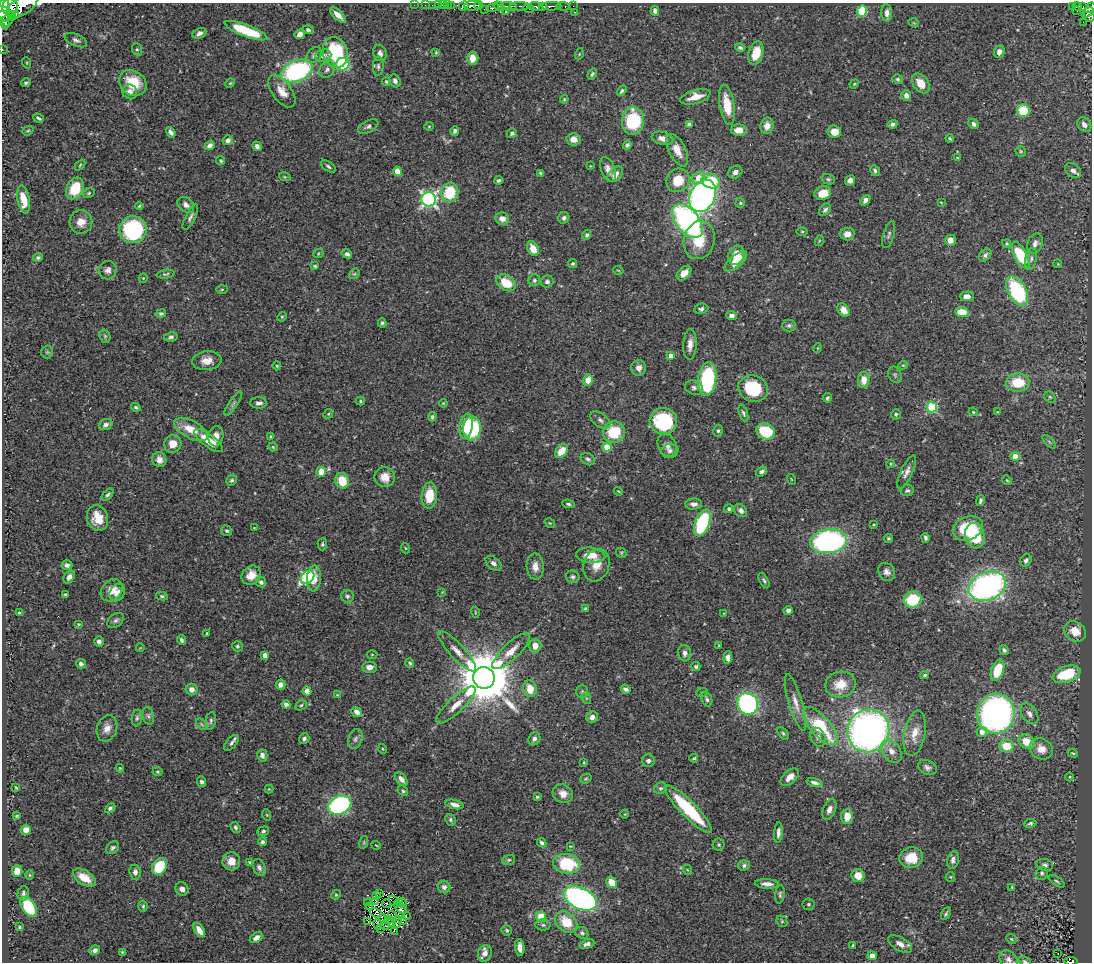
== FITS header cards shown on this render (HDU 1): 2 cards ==
NAXIS1  =                 1090
NAXIS2  =                  960

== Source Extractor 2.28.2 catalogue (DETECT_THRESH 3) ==
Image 1090 x 960 px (HDU 1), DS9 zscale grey, 1 PNG px = 1 image px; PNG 1094 x 964 px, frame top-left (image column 1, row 960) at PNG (2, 3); each listed source drawn as its Kron ellipse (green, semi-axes under 4 px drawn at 4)
Background 0.435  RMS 0.019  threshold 0.0573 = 3 sigma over >= 5 px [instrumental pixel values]
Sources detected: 488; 6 with non-positive FLUX_AUTO (blend fragments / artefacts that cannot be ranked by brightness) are neither listed nor drawn; the other 482 listed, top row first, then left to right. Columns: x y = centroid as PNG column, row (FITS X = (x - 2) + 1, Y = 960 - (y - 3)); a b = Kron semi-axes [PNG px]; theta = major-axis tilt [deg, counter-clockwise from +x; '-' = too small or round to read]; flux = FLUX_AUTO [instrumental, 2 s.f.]
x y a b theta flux
4 4 5 3 - 250
414 5 2 2 - 5
425 5 2 2 - 2.9
432 5 2 2 - 4
438 5 2 2 - 3
442 5 3 2 - 8.5
448 5 3 2 - 4.2
451 5 3 3 - 8.2
478 5 4 2 - 67
22 6 17 8 31 560
464 6 5 4 - 190
472 6 8 5 1 280
499 6 6 3 -32 72
509 6 8 3 -8 110
519 6 10 3 3 55
535 6 5 3 - 81
543 6 3 3 - 57
551 6 10 3 1 120
563 6 7 3 -8 32
573 6 2 2 - 2.4
1077 6 4 3 - 49
10 7 9 8 - 650
492 7 6 4 12 72
1072 7 3 2 - 5.2
1083 7 3 3 - 22
1090 8 6 4 50 130
485 9 4 2 - 23
528 9 5 3 - 52
4 10 12 6 88 650
506 11 3 2 - 1
655 11 5 4 - 5.1
862 11 5 5 - 85
1077 11 3 2 - 1.8
574 12 2 2 - 0.75
1088 12 6 3 31 77
887 13 8 5 -88 7.2
14 15 6 3 -4 95
338 15 10 4 -43 12
6 16 9 5 -9 440
1089 16 6 5 - 80
6 21 7 5 17 97
1083 22 2 2 - 6.7
914 23 5 3 - 1.2
5 25 4 2 - 66
308 30 5 4 - 2.8
246 31 23 6 -20 59
199 33 7 5 24 4.5
300 34 5 4 - 7.9
76 40 12 6 -24 4.7
740 48 5 4 - 2.9
2 49 2 2 - 3
137 49 6 5 - 2.2
335 52 15 12 -71 92
999 52 6 5 - 6.3
380 53 8 6 -68 5
436 53 3 3 - 1.4
756 53 12 7 74 25
579 54 5 3 - 1.2
314 55 9 6 47 4.2
323 56 8 6 10 5.5
472 58 6 5 - 14
27 63 6 3 -72 1.2
343 64 6 6 - 110
378 66 10 5 85 3
327 69 9 7 57 5
297 71 16 10 22 210
592 74 6 4 55 2.8
898 79 5 4 - 2.4
386 81 4 4 - 2.1
395 81 6 5 - 4.6
26 83 5 4 - 2.3
133 83 14 12 -37 36
230 83 5 4 - 1.3
921 83 11 7 -53 18
854 84 5 4 - 1.3
282 91 19 9 -52 14
622 91 6 4 57 2.8
130 92 7 7 - 7.3
906 95 5 4 - 5.3
695 97 15 7 15 15
564 99 4 4 - 1.3
727 105 20 7 -81 31
1023 111 6 6 - 43
38 118 5 3 - 2.4
633 121 14 11 86 81
689 124 4 4 - 4.7
892 124 5 4 - 3
974 124 6 4 -43 3.5
1084 125 8 6 -52 7.9
368 126 11 6 26 4
429 126 5 3 - 1.1
767 126 8 6 80 10
739 130 8 5 -1 14
28 131 6 4 21 1.7
455 131 5 4 - 3.4
171 132 6 4 -55 4.6
834 132 7 6 - 14
512 133 5 5 - 3
662 138 11 6 -12 7.8
950 138 4 3 - 1.7
574 139 7 6 - 9.5
228 140 5 4 - 4.4
210 145 5 4 - 5.5
627 145 4 4 - 2.9
257 146 5 4 - 4.7
677 150 17 8 -63 16
1021 151 6 5 - 1.7
957 158 4 2 - 1
221 161 4 4 - 2
80 165 6 3 47 1.6
328 166 8 4 -34 2.8
590 166 4 3 - 1
608 169 13 7 -70 9.5
397 171 4 4 - 17
875 171 6 4 -61 2.9
1073 171 9 6 -38 6.4
735 172 7 6 - 5.8
541 173 4 3 - 2.6
615 174 9 6 46 8.8
285 177 6 3 -18 1.6
699 178 7 6 - 28
828 179 7 5 -15 2.3
499 180 4 3 - 2.6
678 180 12 11 - 31
850 180 5 5 - 5.4
711 181 9 7 -18 46
75 188 11 8 62 45
450 192 10 8 72 55
89 193 6 4 28 1.8
823 193 8 6 15 19
703 196 17 12 64 430
23 199 14 6 -80 27
429 199 7 7 - 350
865 200 6 4 49 4.8
941 202 4 2 - 0.84
740 203 5 4 - 1.7
186 205 9 6 -39 6.2
139 206 4 4 - 1.6
825 210 7 5 47 3.4
190 217 14 5 63 4.3
564 218 6 5 - 3.7
502 219 7 6 - 9
687 221 20 11 -51 330
81 222 12 11 - 14
133 230 13 13 - 170
802 231 6 4 0 1.4
847 234 7 6 - 9.9
587 235 5 4 - 3.1
889 235 14 5 74 3.5
699 240 19 15 75 38
950 240 5 5 - 8.3
819 241 5 3 - 1.2
1007 243 4 4 - 1.8
1035 244 10 7 66 5.9
533 249 8 5 -66 18
318 254 5 3 - 1.3
347 254 5 4 - 3.7
736 255 10 7 67 25
985 255 7 5 46 3.3
1021 255 14 6 -61 65
38 258 4 4 - 2.7
1031 259 11 5 79 4.2
736 261 14 6 40 21
573 264 5 4 - 2.2
1058 264 4 3 - 1.1
315 266 4 3 - 1.8
108 270 9 9 - 5.9
618 270 5 3 - 1
684 273 8 5 45 12
166 274 9 4 7 2.4
354 274 6 4 40 1.8
143 278 5 4 - 1.4
534 280 6 5 - 2.9
547 282 6 6 - 4.4
506 283 10 7 -34 31
222 289 6 4 2 1.5
1017 291 16 9 -61 130
967 296 7 5 1 8.1
701 309 7 5 9 3.4
844 310 7 5 -55 10
962 312 6 5 - 23
161 314 5 4 - 2.9
731 316 5 4 - 5.6
282 317 5 4 - 1.5
382 323 4 4 - 1.9
789 325 7 6 - 3
105 336 7 5 -70 2.2
171 337 7 4 10 3.3
690 345 15 6 87 9.8
817 348 5 3 - 0.96
47 352 6 6 - 2.5
671 356 4 4 - 8.5
207 361 15 9 6 14
903 365 4 4 - 1.3
277 366 4 4 - 1.3
639 368 8 7 - 7.4
895 375 8 6 -65 2.8
707 379 17 9 83 140
588 380 5 5 - 17
864 380 8 6 88 15
1018 382 12 9 3 38
694 388 9 7 -19 4.3
753 388 15 13 -19 62
1050 397 6 5 - 2.1
827 398 5 4 - 2.2
361 401 4 4 - 1.6
259 403 8 5 1 5.6
443 403 4 3 - 1.1
233 404 14 3 56 3.6
136 407 5 4 - 2.1
932 407 5 5 - 110
973 412 5 4 - 1.4
997 412 4 4 - 1.1
743 413 9 4 -71 2.8
328 414 5 4 - 1.2
896 414 5 5 - 1.9
432 417 5 4 - 2.8
600 420 11 6 -36 5
663 421 14 13 - 96
106 425 7 5 19 4.2
466 426 13 6 80 43
472 428 12 9 84 95
191 429 18 8 -28 25
718 431 6 5 - 2.4
765 431 9 7 -26 61
614 432 11 10 - 48
216 436 10 7 80 9.7
270 436 4 3 - 1.2
208 440 17 6 -37 28
1049 442 8 3 -45 2.1
173 444 9 8 - 15
667 445 12 9 -63 7.4
273 447 4 3 - 1.1
607 447 4 4 - 29
561 451 8 5 52 21
670 451 8 7 - 4.4
1015 456 4 4 - 20
588 459 7 5 -29 3.4
159 460 7 7 - 7.6
891 464 4 3 - 1.3
761 471 6 4 38 3
321 472 5 4 - 21
907 472 18 6 65 7.3
385 477 10 10 - 16
791 479 5 3 - 1
232 480 6 5 - 2.6
1007 480 5 4 - 1.5
342 481 8 6 -67 28
618 491 4 3 - 1.1
907 491 6 5 - 2.9
107 495 7 4 47 3.1
429 496 13 8 86 30
980 501 6 3 77 2.7
568 504 6 4 -9 2.2
694 504 8 5 1 5.9
729 509 4 4 - 2.8
741 511 7 5 -47 4.8
97 518 13 10 -72 19
550 523 6 3 -33 1.4
702 523 14 7 69 130
874 525 4 3 - 1.3
254 528 4 3 - 0.96
968 528 15 11 26 59
227 531 5 5 - 2.1
975 536 13 9 -78 68
888 538 4 4 - 1.9
925 538 5 3 - 2.7
829 541 18 12 7 290
322 544 6 5 - 2.3
405 548 5 3 - 1.1
621 553 5 4 - 1.6
591 555 14 7 -6 21
1026 560 6 5 - 3.2
493 563 9 6 -41 5.2
67 565 5 5 - 4.5
596 565 16 12 72 17
535 566 13 8 -88 11
887 572 9 8 - 6
251 575 10 9 - 13
69 577 7 5 54 6.5
307 577 8 5 40 160
572 577 7 6 - 3.1
314 579 13 7 85 17
764 580 8 4 -61 2.5
261 582 5 4 - 3.1
987 586 19 14 22 380
112 590 12 9 48 13
117 592 9 7 59 8.9
442 592 3 3 - 0.88
65 594 4 3 - 2.3
162 596 6 4 -10 2
347 596 6 6 - 3
913 600 9 8 - 50
585 609 4 4 - 2.5
788 610 5 4 - 4.1
475 612 5 3 - 1.2
19 613 4 4 - 1.7
724 613 4 2 - 0.78
116 620 9 6 38 3.7
78 624 4 3 - 1.2
1075 631 11 9 -38 19
207 633 3 2 - 1.3
181 640 5 4 - 3.1
99 641 5 4 - 3.6
719 645 3 2 - 0.82
237 646 5 5 - 2.2
535 646 7 6 - 11
140 648 4 2 - 0.86
1004 650 5 4 - 2.5
457 651 26 7 -47 13
511 651 25 8 43 19
685 653 8 6 -85 5.6
265 655 4 4 - 9.3
372 655 5 3 - 1.1
728 657 6 4 85 5.4
410 663 5 4 - 2
81 664 5 4 - 4
696 666 4 4 - 2.1
370 667 7 5 0 8
997 670 11 6 71 41
1067 674 14 8 19 58
925 675 4 3 - 2.2
484 678 11 10 - 9900
840 684 15 12 11 22
281 685 5 5 - 7.2
192 689 6 5 - 8.9
530 689 8 6 -74 19
626 689 5 4 - 3.9
307 691 4 4 - 6.5
582 691 7 6 - 2.8
702 692 6 3 20 1.4
337 695 3 3 - 1.1
586 698 6 4 -72 1.7
707 699 7 5 -67 3.2
795 702 29 7 -74 14
286 704 4 4 - 4.9
748 704 11 10 - 230
301 705 6 5 - 1.9
456 705 26 7 43 16
357 712 6 4 -40 6.9
996 714 20 18 78 500
1029 714 12 7 -56 6.5
148 716 9 5 -80 3.4
592 717 6 5 - 8
137 718 8 5 83 2.8
211 721 9 5 80 3.2
202 724 7 4 -46 2.3
820 726 24 9 -50 78
107 728 13 10 70 11
868 731 22 20 60 660
982 732 5 5 - 8.8
783 733 7 4 -52 2.1
915 733 23 10 79 18
818 737 10 7 -64 6.6
304 738 5 5 - 3
355 739 10 7 71 4.8
534 739 7 5 63 4.3
1027 742 9 6 -28 24
231 743 9 5 51 4
1006 746 7 6 - 31
383 749 5 3 - 1.1
1041 749 12 10 -28 13
891 751 13 9 -56 10
1073 753 5 4 - 1.5
262 755 6 5 - 5.3
694 758 4 3 - 1.7
648 761 6 6 - 3.8
584 762 3 3 - 1.1
927 767 10 7 -26 4.7
120 768 4 3 - 1.2
157 772 5 4 - 1.7
790 777 11 6 43 10
1070 777 4 3 - 1.1
401 779 8 5 -50 6.4
586 779 6 4 22 1.7
202 782 5 4 - 2.9
815 783 8 4 -15 4
16 787 3 2 - 1.2
660 788 6 5 - 2.6
269 789 4 4 - 1.2
403 791 6 4 -47 2.4
563 794 10 9 - 12
537 797 3 3 - 2.1
454 804 9 4 -14 6.8
340 805 12 9 25 250
110 808 6 4 44 3.3
688 809 33 7 -46 100
829 809 11 6 68 6.2
625 814 4 3 - 0.95
267 815 6 3 -71 1.3
17 816 4 3 - 1.4
847 816 7 6 - 18
450 820 6 5 - 2.5
1030 823 6 4 10 2.4
235 827 6 4 -57 2.6
26 830 5 5 - 8.8
263 831 6 4 20 2.5
778 832 10 4 86 5.3
262 842 4 4 - 2.7
364 842 6 4 72 1.7
542 843 5 4 - 3.3
376 845 5 3 - 0.98
719 845 6 6 - 2.4
570 846 3 2 - 0.96
113 848 7 5 46 3.4
911 858 12 10 14 24
509 860 6 5 - 2.3
953 860 9 6 78 5.5
231 861 9 9 - 13
250 862 4 4 - 1.6
566 864 13 9 -11 75
744 865 6 5 - 3.2
1045 865 8 5 -16 3.7
159 867 9 7 63 53
259 868 9 6 -66 4.4
688 870 5 3 - 1.1
17 871 6 5 - 8.9
135 872 7 6 - 5.9
1042 873 6 6 - 2.7
30 875 5 3 - 1.3
858 876 7 6 - 15
950 877 5 4 - 1.5
84 878 13 7 -32 19
1057 881 9 4 -34 2.1
612 882 6 5 - 25
767 884 12 4 -3 7.9
444 887 6 6 - 4.8
1012 887 4 4 - 1.2
182 889 7 6 - 5.9
23 893 7 5 77 3.4
380 894 2 2 - 0.86
780 894 9 4 85 2.7
336 895 5 4 - 1.6
376 895 3 2 - 2.6
580 898 17 10 -25 390
376 901 3 3 - 1.5
395 901 7 2 -50 0.41
400 902 3 2 - 1.4
368 903 3 2 - 1.4
403 903 5 2 - 0.53
387 904 4 2 - 1.6
809 904 6 5 - 2.6
143 906 5 4 - 2
370 906 3 2 - 1.1
29 907 11 6 -58 66
400 908 8 3 -48 0.17
376 913 6 3 -25 2.4
946 914 7 3 61 2
392 916 5 2 - 1.1
406 916 4 2 - 1.6
541 917 5 5 - 31
384 919 5 3 - 0.81
389 919 3 2 - 1.5
367 921 4 2 - 1.7
402 921 3 2 - 0.54
782 921 6 5 - 2
397 922 6 2 84 0.38
566 922 12 9 -42 31
391 923 3 2 - 0.96
377 924 5 2 - 0.88
385 925 5 2 - 0.16
543 925 7 5 -1 3.1
19 927 3 3 - 1.8
381 928 3 2 - 0.94
199 930 8 4 -55 12
507 930 5 5 - 1.9
394 931 3 2 - 0.76
582 933 7 5 -28 2.8
256 938 7 5 31 6.6
1011 939 5 4 - 1.6
587 944 8 4 21 4.3
900 944 13 6 -31 7.7
853 945 3 3 - 1.9
520 947 8 4 -85 7.2
95 950 5 4 - 5
122 952 3 3 - 1.3
485 953 8 7 - 9.2
1058 953 2 2 - 0.84
872 956 5 4 - 9.2
1008 959 10 8 -46 5.9
1025 961 6 4 -26 1.9
1071 961 7 4 -4 52
At the frame edge (FLAGS 8, measured only in part): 9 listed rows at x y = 4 4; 22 6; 10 7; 1090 8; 4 10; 2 49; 1008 959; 1025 961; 1071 961
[6 non-positive-flux detections neither listed nor drawn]